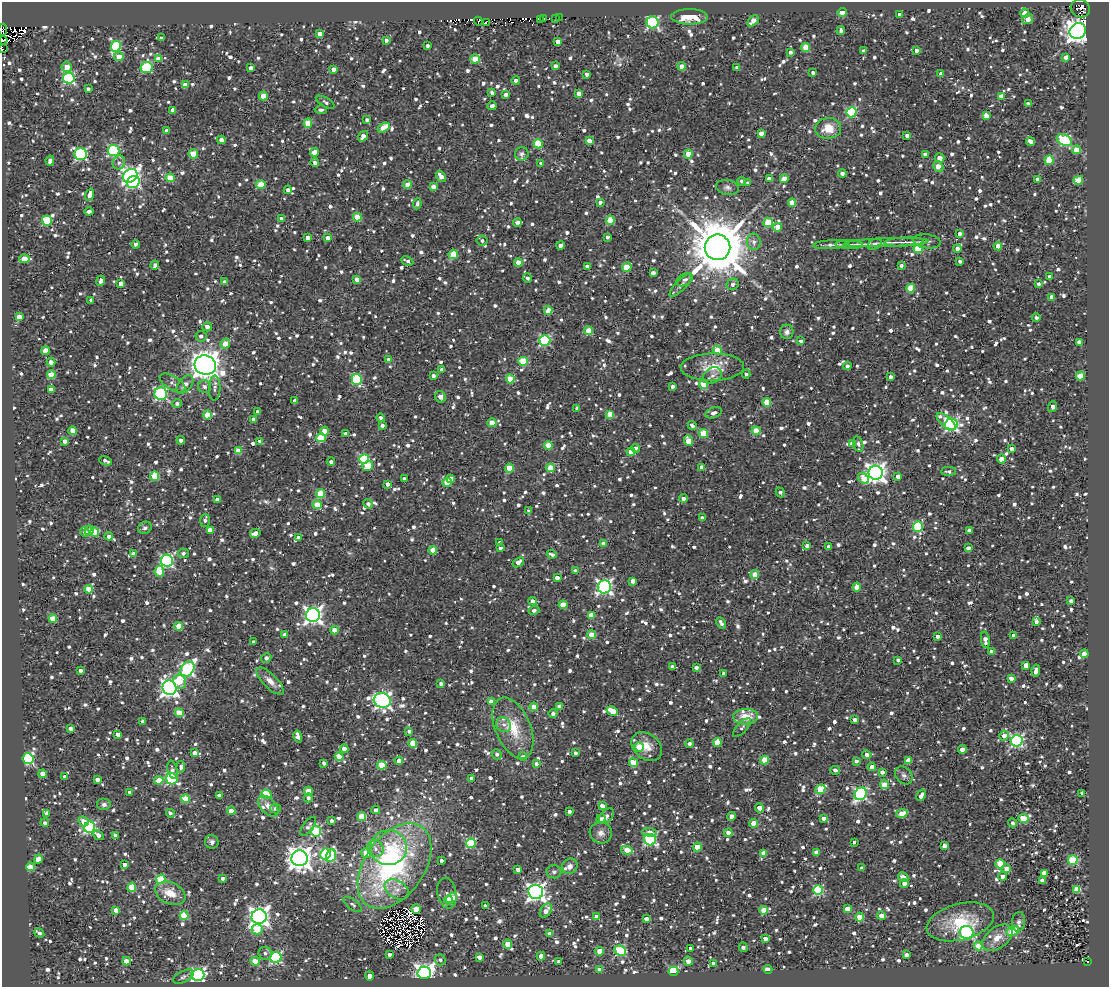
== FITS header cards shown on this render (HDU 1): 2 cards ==
NAXIS1  =                 1107
NAXIS2  =                  985

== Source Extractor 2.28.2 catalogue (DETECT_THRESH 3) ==
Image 1107 x 985 px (HDU 1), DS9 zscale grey, 1 PNG px = 1 image px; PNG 1111 x 989 px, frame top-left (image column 1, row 985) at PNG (2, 2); each listed source drawn as its Kron ellipse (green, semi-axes under 4 px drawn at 4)
Background 0.77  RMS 0.71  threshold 2.13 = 3 sigma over >= 5 px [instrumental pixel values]
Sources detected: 1844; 18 with non-positive FLUX_AUTO (blend fragments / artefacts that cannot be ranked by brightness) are neither listed nor drawn; of the other 1826, the 500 brightest by FLUX_AUTO listed and drawn (1326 fainter detections omitted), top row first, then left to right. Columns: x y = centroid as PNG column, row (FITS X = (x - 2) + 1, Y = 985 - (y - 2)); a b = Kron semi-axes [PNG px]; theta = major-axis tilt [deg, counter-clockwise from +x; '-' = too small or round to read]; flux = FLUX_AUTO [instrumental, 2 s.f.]
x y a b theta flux
1080 8 10 8 -24 880
842 12 4 4 - 1200
1025 13 4 4 - 860
899 14 3 3 - 160
559 17 3 2 - 150
689 17 18 7 0 1200
544 18 3 2 - 980
556 18 2 2 - 400
1028 19 6 4 35 750
541 20 3 3 - 450
478 21 4 2 - 200
753 21 6 4 44 670
486 22 3 3 - 210
653 22 6 6 - 7500
3 30 6 2 85 160
841 31 4 3 - 140
1078 31 8 7 - 47000
320 34 4 4 - 410
161 38 3 3 - 140
3 40 4 2 - 300
386 40 4 3 - 160
558 41 4 4 - 460
427 45 3 3 - 160
116 46 5 5 - 3800
806 47 4 4 - 1300
2 49 2 2 - 690
916 50 4 4 - 190
863 51 4 3 - 180
790 52 4 3 - 140
119 57 5 4 - 670
1066 57 4 4 - 240
159 59 4 4 - 530
475 59 4 4 - 1100
555 66 4 4 - 230
682 66 4 4 - 610
67 67 5 5 - 600
146 68 6 5 - 2800
251 68 4 4 - 300
737 68 4 4 - 300
333 69 4 4 - 300
813 72 4 4 - 160
587 74 4 4 - 200
941 74 4 3 - 320
69 78 6 5 - 6200
516 81 4 4 - 180
185 85 4 4 - 380
88 89 4 3 - 150
492 93 3 3 - 190
579 93 4 4 - 500
506 95 3 3 - 220
263 96 4 4 - 890
1001 96 4 4 - 610
326 102 10 4 -31 150
1028 104 4 3 - 270
492 106 4 4 - 190
173 110 4 4 - 380
321 110 6 3 -3 150
851 112 5 5 - 3700
986 116 4 4 - 520
367 120 4 3 - 160
308 123 4 4 - 1100
384 128 6 4 31 1100
828 128 13 10 6 850
166 131 4 4 - 340
761 133 4 4 - 350
907 135 4 3 - 220
363 136 6 4 53 340
221 140 4 4 - 370
1064 140 8 5 -26 3800
589 141 4 4 - 410
1031 141 4 4 - 310
538 144 5 4 - 2200
114 150 6 5 - 4800
1077 150 4 4 - 920
314 152 5 4 - 620
81 154 6 6 - 6700
193 154 5 4 - 1400
522 154 7 6 - 140
688 154 4 4 - 830
925 154 4 3 - 170
939 158 5 5 - 440
1049 160 5 4 - 2100
50 161 5 3 - 230
315 162 4 4 - 190
119 163 7 6 - 180
541 163 4 4 - 150
938 166 6 4 -57 690
842 173 4 4 - 160
130 176 8 6 38 17000
441 176 6 4 -55 510
170 178 4 4 - 1200
769 179 4 4 - 530
784 179 4 4 - 660
1037 179 3 3 - 160
1078 180 5 4 - 1100
742 181 4 4 - 160
133 182 7 5 32 6000
748 183 3 3 - 180
261 185 5 4 - 1600
407 185 4 4 - 700
433 187 4 4 - 390
727 187 11 7 -10 200
288 190 4 4 - 200
89 195 6 4 69 430
600 202 4 3 - 180
792 203 4 4 - 1100
417 204 5 4 - 150
89 211 4 3 - 310
357 217 4 4 - 1200
281 219 4 4 - 240
610 220 4 4 - 1400
47 221 5 5 - 2000
517 222 4 4 - 310
768 222 5 4 - 1800
777 227 4 4 - 940
959 234 4 3 - 270
607 237 4 3 - 150
307 238 4 3 - 270
328 238 4 4 - 300
482 241 5 5 - 150
927 241 13 7 -8 230
754 242 8 6 -82 210
886 242 43 4 2 430
904 242 20 4 3 310
136 244 4 3 - 140
875 244 7 5 27 140
561 245 4 4 - 260
831 245 18 4 3 190
849 245 14 4 -2 180
998 246 4 4 - 460
717 247 13 12 - 300000
918 249 5 4 - 1600
957 249 4 3 - 420
453 254 5 4 - 1300
24 259 5 4 - 1100
407 261 6 3 -27 150
960 261 4 4 - 140
518 262 4 4 - 920
155 265 4 3 - 220
901 265 3 3 - 180
587 266 4 3 - 280
627 267 5 4 - 1300
653 273 4 4 - 250
1050 277 4 3 - 310
527 278 5 4 - 170
357 279 4 4 - 330
685 280 9 5 30 140
101 281 5 4 - 180
224 282 4 4 - 240
121 283 4 4 - 320
732 284 6 5 - 170
1038 284 4 3 - 150
681 285 15 5 45 190
911 288 4 4 - 1300
1052 297 4 4 - 270
91 300 3 3 - 180
548 310 4 4 - 1200
19 317 4 4 - 600
1036 318 4 3 - 150
207 327 5 4 - 270
589 331 4 4 - 1100
787 332 7 6 - 200
201 336 5 5 - 160
545 340 5 5 - 4700
801 341 3 3 - 160
1079 342 4 4 - 320
225 344 5 4 - 650
717 350 5 4 - 1100
46 351 4 4 - 1000
389 360 4 4 - 210
523 361 4 4 - 1900
51 362 4 4 - 260
205 365 11 9 -20 61000
847 366 4 4 - 180
712 367 31 13 1 1200
442 370 4 4 - 330
746 374 4 4 - 150
51 375 4 4 - 1500
712 375 10 7 32 240
433 376 4 4 - 170
1080 376 4 4 - 1200
890 377 3 3 - 210
357 379 5 5 - 3500
510 379 4 4 - 1200
172 383 14 7 -31 260
185 384 10 6 51 290
704 385 4 4 - 680
672 386 3 3 - 170
205 387 6 6 - 170
215 388 12 6 88 200
51 389 4 4 - 360
161 394 6 6 - 7500
441 397 6 5 - 440
295 401 4 4 - 160
767 402 4 4 - 1200
177 404 5 4 - 150
1053 407 5 4 - 340
577 408 4 3 - 200
257 412 4 4 - 150
714 413 8 5 21 230
610 414 4 4 - 1200
207 415 4 4 - 1400
380 418 4 4 - 150
253 419 4 4 - 190
946 421 11 5 -38 970
492 423 4 4 - 850
382 425 4 3 - 170
951 425 7 6 - 9300
692 426 4 3 - 180
73 431 4 4 - 780
324 431 4 4 - 420
756 431 4 4 - 1100
703 433 4 4 - 1800
346 434 3 3 - 160
321 438 4 4 - 2100
181 440 4 4 - 150
65 441 4 4 - 250
260 441 4 3 - 300
688 441 5 4 - 1000
852 444 4 4 - 300
858 444 8 5 -77 190
548 445 4 4 - 1500
635 448 4 4 - 170
1012 449 4 3 - 220
238 451 4 4 - 1200
631 452 4 4 - 1100
364 459 5 5 - 3300
1001 459 4 4 - 350
106 461 6 3 -21 150
331 462 4 3 - 150
368 466 6 5 - 950
702 467 4 4 - 270
509 468 4 4 - 1200
550 468 4 4 - 1100
948 471 7 4 0 140
876 473 7 7 - 28000
155 476 5 4 - 1500
898 476 4 4 - 220
450 478 4 4 - 310
864 478 6 4 -47 1000
404 479 4 3 - 180
447 482 4 4 - 1300
387 484 4 3 - 250
780 492 5 3 - 210
321 494 4 4 - 1800
683 498 4 3 - 210
217 500 4 4 - 340
368 504 5 4 - 170
317 505 4 4 - 1100
529 511 4 3 - 170
702 518 4 3 - 150
205 520 6 5 - 150
918 527 5 5 - 3200
145 528 7 6 - 150
89 530 5 4 - 310
210 530 4 4 - 420
969 530 4 3 - 180
85 532 5 4 - 180
94 532 4 4 - 1800
255 533 5 4 - 310
109 536 4 3 - 210
298 537 4 3 - 140
500 543 4 4 - 230
603 543 4 3 - 330
807 545 4 4 - 280
829 547 4 4 - 220
500 548 3 3 - 170
968 548 4 3 - 230
433 550 4 4 - 940
183 553 5 4 - 150
134 554 4 4 - 340
552 554 5 3 - 180
167 560 6 6 - 8100
518 562 6 4 37 330
159 571 5 4 - 1200
575 571 4 3 - 310
755 575 4 4 - 730
557 578 4 3 - 260
633 581 4 3 - 380
604 587 7 6 - 13000
857 587 4 4 - 790
89 589 4 4 - 1100
533 601 4 4 - 340
1071 601 3 3 - 210
563 605 4 4 - 990
534 610 5 4 - 160
313 615 7 7 - 22000
591 616 4 4 - 1000
53 619 4 4 - 1100
1036 622 4 4 - 170
721 623 6 3 -59 170
179 626 4 4 - 1100
334 630 4 4 - 750
285 635 4 4 - 380
591 635 4 4 - 1200
1013 635 4 4 - 230
937 636 3 3 - 180
985 640 8 4 -83 360
254 642 3 3 - 170
991 652 4 4 - 260
1084 654 4 4 - 640
266 658 5 4 - 220
898 660 4 3 - 190
1026 665 4 3 - 610
672 666 4 3 - 140
696 668 4 3 - 180
187 669 8 6 50 8400
81 670 3 3 - 190
1036 671 6 4 80 250
723 673 3 3 - 150
1011 678 4 3 - 340
270 681 18 7 -44 410
180 682 7 6 - 1100
441 684 4 3 - 140
169 688 7 7 - 21000
382 700 8 7 - 16000
491 702 4 4 - 400
560 706 4 3 - 380
534 707 4 4 - 620
612 711 6 4 -29 1400
179 713 4 4 - 1100
553 714 4 4 - 220
746 717 12 8 2 800
855 720 4 4 - 340
143 721 4 3 - 200
504 725 8 7 - 210
70 728 4 4 - 180
513 728 32 17 -67 1600
742 728 12 5 47 160
409 731 3 3 - 210
118 734 4 3 - 240
298 736 6 3 -77 330
1004 736 5 4 - 370
1017 741 6 6 - 8300
413 743 4 4 - 1100
689 743 4 3 - 150
717 743 4 4 - 1400
639 747 5 4 - 1300
647 747 17 12 -41 700
344 749 4 4 - 410
962 749 4 4 - 610
194 753 4 4 - 280
575 753 3 3 - 140
497 754 5 5 - 150
867 755 4 4 - 300
523 756 4 4 - 150
339 757 4 4 - 670
28 759 5 5 - 6100
765 760 4 4 - 1300
909 760 4 4 - 880
399 761 4 4 - 340
856 761 4 4 - 170
324 763 4 3 - 140
633 763 4 4 - 1400
537 764 4 3 - 230
382 765 5 4 - 1700
181 767 6 4 84 150
872 767 4 3 - 420
172 770 9 4 -77 180
835 770 5 4 - 180
882 772 4 3 - 240
43 774 4 4 - 660
904 775 10 7 -49 200
65 777 3 3 - 170
472 778 3 3 - 210
97 779 4 3 - 290
172 779 6 5 - 5400
159 780 4 4 - 780
884 785 4 4 - 1300
820 789 5 4 - 2100
308 791 4 4 - 800
130 792 4 4 - 200
1082 793 3 3 - 150
266 794 5 4 - 2100
860 794 7 5 50 7100
219 795 4 4 - 260
921 795 6 3 60 300
308 798 4 4 - 200
185 799 4 4 - 1300
104 805 7 6 - 160
268 806 12 7 -48 360
602 806 4 4 - 310
760 808 5 4 - 440
275 809 5 5 - 140
376 810 4 4 - 230
231 811 4 4 - 700
569 812 4 3 - 170
47 813 4 3 - 230
170 813 4 4 - 140
902 814 6 4 17 1000
362 816 4 4 - 1500
607 816 9 5 46 170
731 816 4 4 - 470
824 818 4 3 - 290
601 819 4 4 - 160
1024 819 5 4 - 1200
83 821 5 4 - 600
331 821 4 4 - 150
45 823 4 4 - 150
754 823 4 4 - 910
1013 823 4 4 - 150
308 826 11 5 53 180
90 827 6 5 - 7600
316 831 5 5 - 3300
650 832 7 4 -2 380
601 833 11 10 - 320
728 833 4 4 - 330
98 835 5 3 - 260
116 835 4 3 - 260
650 840 6 5 - 5900
212 842 7 6 - 140
854 842 3 3 - 160
471 843 5 4 - 3000
944 846 4 3 - 410
697 847 4 4 - 1400
375 848 9 7 -52 280
388 848 18 17 - 1500
627 850 6 4 -13 1200
816 852 4 4 - 300
366 853 5 5 - 850
763 853 4 4 - 770
325 854 5 5 - 4100
331 856 6 5 - 3200
300 858 8 8 - 49000
38 859 4 4 - 960
1073 860 5 4 - 2700
441 861 3 3 - 150
124 864 4 3 - 230
1000 864 5 4 - 1600
395 866 48 30 55 11000
570 866 8 7 - 290
30 867 4 4 - 1100
862 868 3 3 - 150
518 869 4 4 - 270
1006 869 4 4 - 500
554 872 7 6 - 140
1044 873 4 4 - 420
1003 876 4 4 - 280
903 877 5 4 - 320
223 878 4 3 - 160
161 879 5 4 - 2300
1042 881 4 4 - 430
904 884 4 4 - 290
132 887 4 4 - 1600
397 889 13 8 -33 430
1077 889 4 4 - 1300
818 890 5 5 - 4000
536 892 7 7 - 23000
170 893 16 10 -25 830
447 893 15 9 -79 270
452 898 6 4 34 1500
449 900 4 4 - 1200
353 904 11 5 -36 140
485 906 4 3 - 180
416 909 5 4 - 1100
847 909 4 4 - 790
116 910 4 4 - 710
764 910 4 4 - 850
546 911 8 5 56 470
184 916 4 4 - 1600
881 916 4 4 - 570
259 917 7 7 - 31000
597 917 4 4 - 540
860 917 4 4 - 1200
646 919 4 4 - 370
960 922 34 18 14 2500
1018 922 10 6 85 220
257 929 5 5 - 1400
1013 931 7 4 26 1500
966 932 7 6 - 7800
39 933 5 3 - 200
550 934 4 4 - 560
765 938 4 3 - 330
997 938 17 10 36 670
508 944 5 4 - 780
978 946 4 4 - 1200
743 947 5 3 - 200
690 948 3 3 - 180
600 951 4 4 - 1100
620 951 6 5 - 3600
265 953 7 6 - 150
390 955 3 3 - 140
906 955 4 3 - 310
541 956 4 4 - 540
479 957 4 3 - 360
276 958 5 5 - 6500
440 960 6 5 - 170
127 961 4 4 - 670
255 961 4 4 - 1300
688 961 5 4 - 600
559 962 4 3 - 180
1088 962 3 2 - 220
713 963 4 3 - 200
600 969 4 4 - 360
768 969 4 3 - 180
673 971 5 4 - 3800
424 973 6 6 - 30000
198 975 6 6 - 10000
370 976 4 4 - 340
183 977 11 5 27 150
At the frame edge (FLAGS 8, measured only in part): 3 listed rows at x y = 3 30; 3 40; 2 49
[1326 fainter detections neither listed nor drawn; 18 non-positive-flux detections neither listed nor drawn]